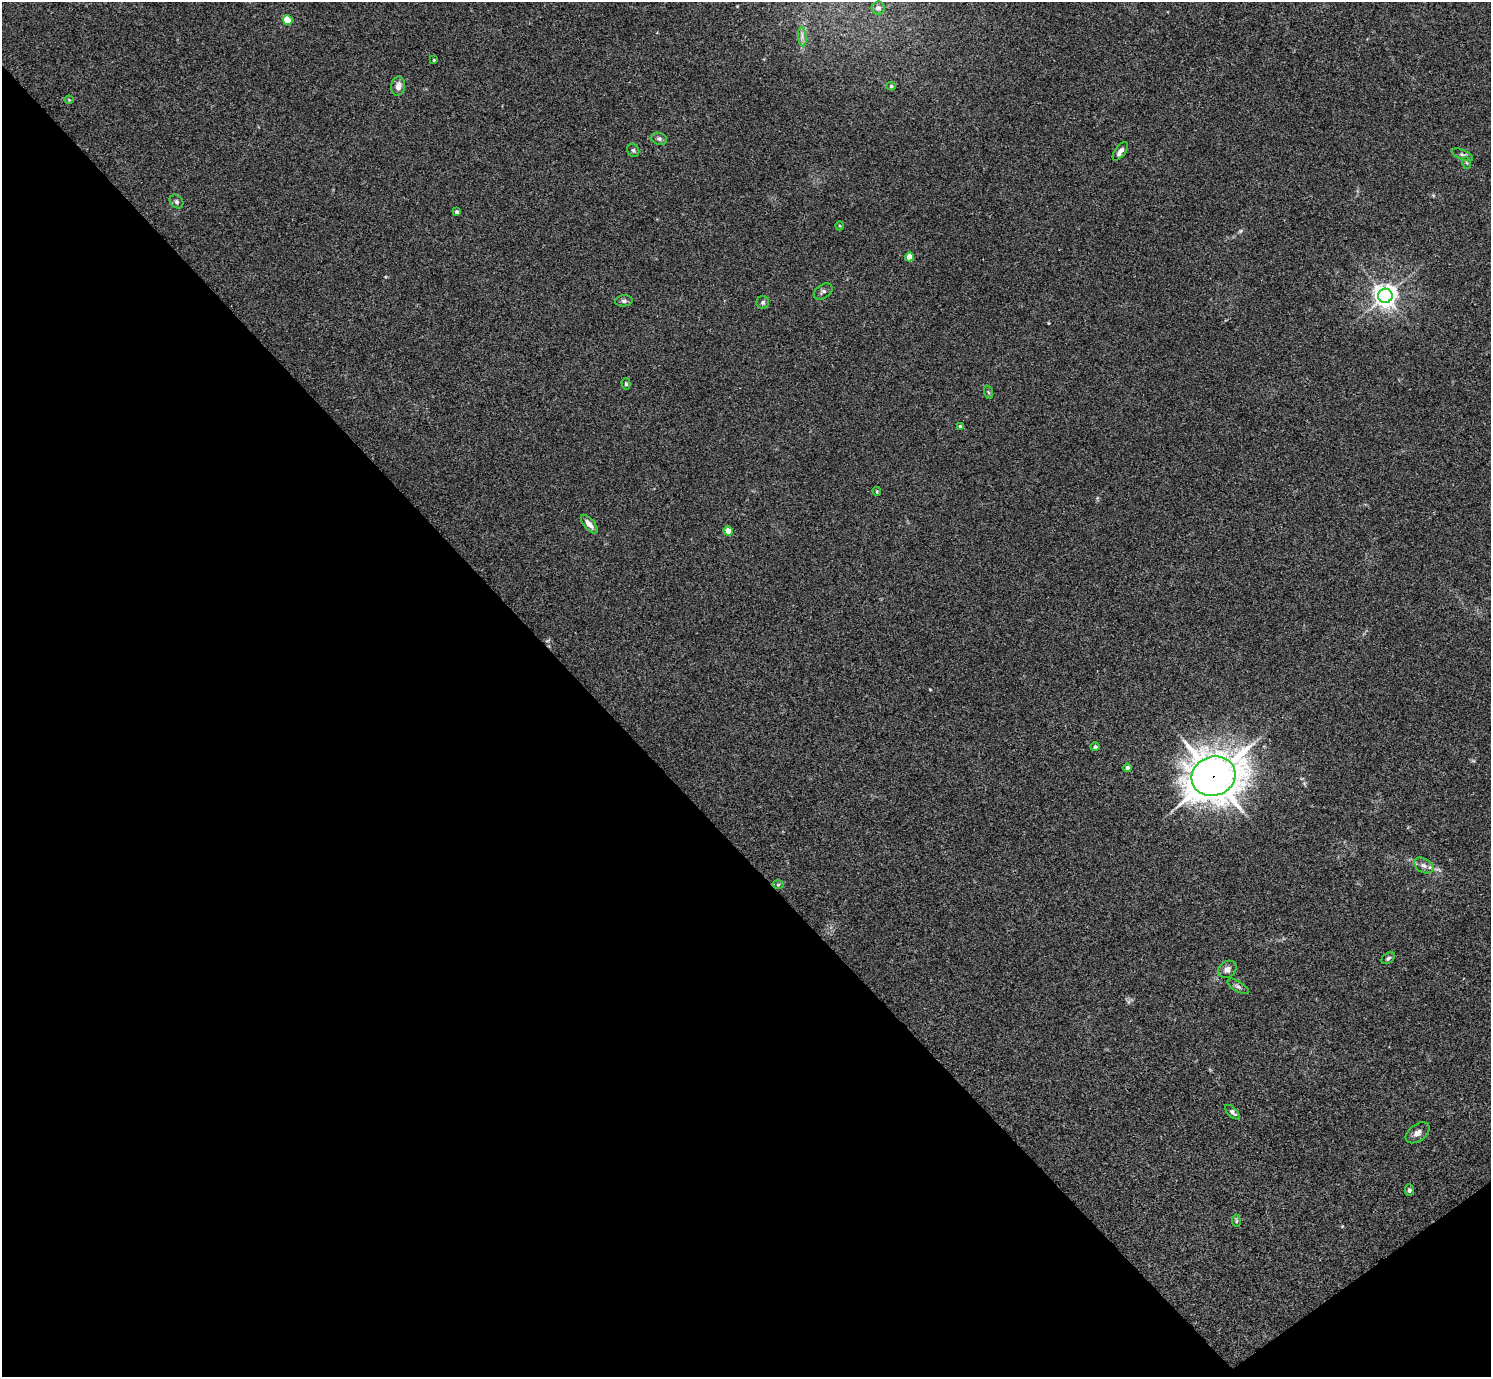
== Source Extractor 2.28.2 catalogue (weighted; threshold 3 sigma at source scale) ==
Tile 14 of 4 x 4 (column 2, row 4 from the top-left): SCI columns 1495-2983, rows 301-1675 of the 5963 x 5961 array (HDU 1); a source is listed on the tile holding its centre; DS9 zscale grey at full resolution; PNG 1493 x 1379 px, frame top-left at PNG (2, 2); each listed source drawn as its Kron ellipse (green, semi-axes under 4 px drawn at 4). Shown black and unused: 41% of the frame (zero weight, under 3 of 4 exposures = <1% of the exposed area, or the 3 px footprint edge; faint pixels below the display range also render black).
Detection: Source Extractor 2.28.2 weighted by HDU 2 'WHT'; one run over the whole footprint, this tile lists its part. Background 0.0451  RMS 0.0048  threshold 0.0217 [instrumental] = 3 sigma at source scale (4.5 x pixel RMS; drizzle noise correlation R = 1.50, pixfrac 1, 0.05/0.05 arcsec/px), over >= 5 px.
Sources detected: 39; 1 too faint to see at this stretch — neither listed nor drawn; the other 38 listed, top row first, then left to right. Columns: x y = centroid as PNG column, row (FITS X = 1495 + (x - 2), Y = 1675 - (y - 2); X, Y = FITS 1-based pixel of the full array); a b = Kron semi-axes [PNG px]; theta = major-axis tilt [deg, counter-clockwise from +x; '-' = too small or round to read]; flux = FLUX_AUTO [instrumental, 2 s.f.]
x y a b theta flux
878 8 6 6 - 2.1
288 20 5 4 - 14
802 37 10 4 -85 1.6
434 60 3 3 - 0.63
398 86 9 7 81 3.4
891 86 5 4 - 0.67
69 100 4 4 - 0.42
659 139 8 6 -16 1.3
633 150 7 5 -58 0.94
1120 151 11 5 54 2
1462 155 11 5 -23 1.2
1467 163 6 4 -71 0.68
176 202 7 6 - 1.2
457 212 4 3 - 1.2
840 226 4 4 - 0.51
909 257 4 4 - 5.7
823 291 10 7 35 1.3
1385 296 7 7 - 390
624 301 9 5 6 1.3
763 302 6 6 - 1
626 384 5 4 - 0.73
988 392 7 4 -70 0.66
960 426 4 3 - 0.64
877 491 4 3 - 0.52
589 524 11 5 -49 3
728 531 5 4 - 6.9
1095 747 4 4 - 1.3
1127 768 4 4 - 1.7
1214 776 22 19 20 1200
1424 865 10 7 -30 2.3
778 885 6 4 1 0.69
1388 958 7 5 36 0.99
1227 969 10 8 37 2.8
1238 986 12 5 -31 1.5
1233 1112 9 4 -44 1.2
1418 1133 13 8 37 2.8
1409 1190 5 4 - 1.1
1236 1221 6 4 -84 0.63
Overlapping masked pixels (flux is a lower limit): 1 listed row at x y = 1214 776